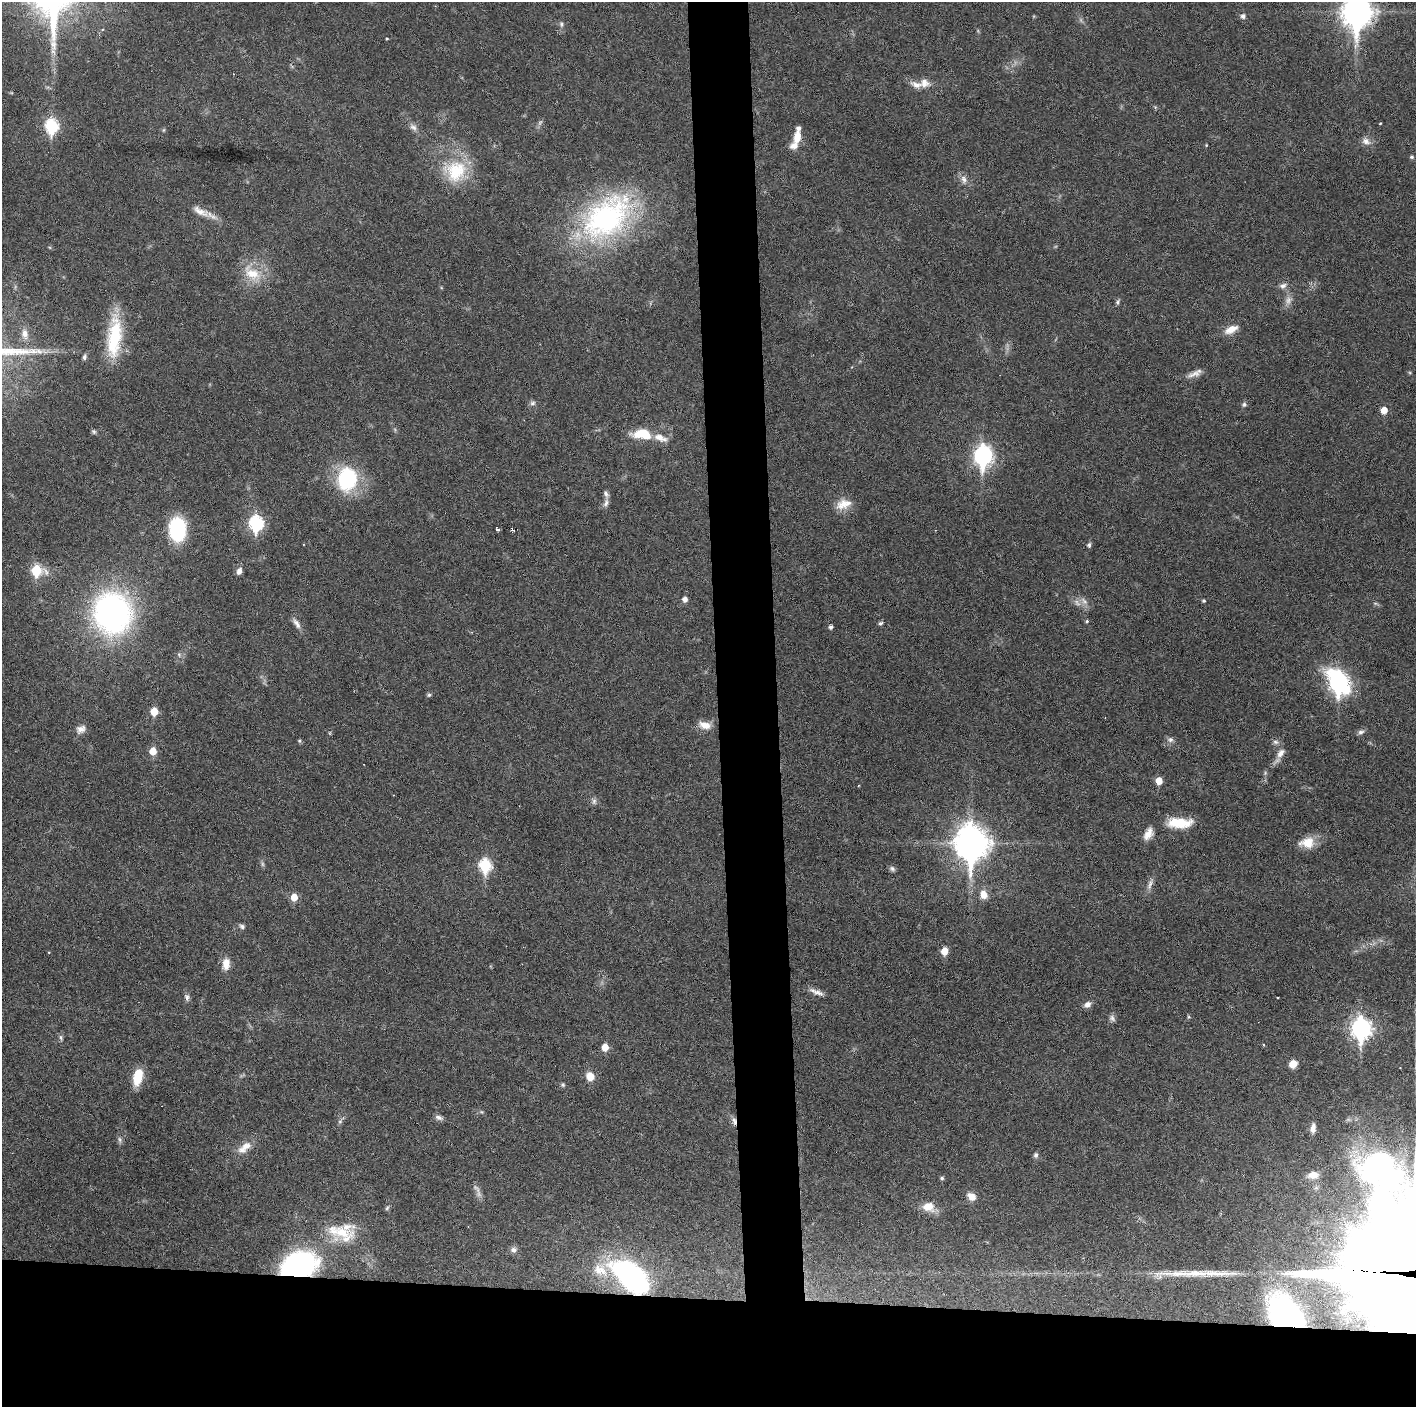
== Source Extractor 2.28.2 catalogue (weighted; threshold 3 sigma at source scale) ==
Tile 8 of 3 x 3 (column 2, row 3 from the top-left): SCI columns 1415-2828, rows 1-1405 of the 4242 x 4218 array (HDU 1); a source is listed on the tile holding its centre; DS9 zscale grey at full resolution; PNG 1418 x 1409 px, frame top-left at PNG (2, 2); no overlay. Shown black and unused: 12% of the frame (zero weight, under 3 of 6 exposures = <1% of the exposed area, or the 3 px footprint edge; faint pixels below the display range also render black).
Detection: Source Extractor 2.28.2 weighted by HDU 2 'WHT'; one run over the whole footprint, this tile lists its part. Background 0.0253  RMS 0.002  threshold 0.00821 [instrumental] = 3 sigma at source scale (4.09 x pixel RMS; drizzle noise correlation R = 1.36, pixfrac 0.8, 0.05/0.05 arcsec/px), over >= 5 px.
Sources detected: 122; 7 too faint to see at this stretch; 1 inside a brighter object's white glare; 1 long thin detection or spike segment (spike, bleed or trail) — not listed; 7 inside a brighter listed object's ellipse — not listed separately; the other 106 listed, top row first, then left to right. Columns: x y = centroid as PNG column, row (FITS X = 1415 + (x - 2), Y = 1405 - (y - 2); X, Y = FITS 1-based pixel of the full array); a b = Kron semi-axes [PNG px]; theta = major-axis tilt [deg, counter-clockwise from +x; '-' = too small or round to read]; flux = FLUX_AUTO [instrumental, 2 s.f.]
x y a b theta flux
1357 12 13 10 -89 290
1243 16 6 6 - 0.62
561 24 8 6 -80 0.49
387 38 4 2 - 0.18
924 83 13 12 - 1.7
1155 107 5 5 - 0.22
540 122 10 5 63 0.49
52 126 8 6 89 24
413 127 12 8 -47 0.96
164 130 6 4 88 0.22
797 137 16 8 80 2.6
1366 141 12 9 -28 1.1
1206 145 4 3 - 0.16
1412 157 5 5 - 0.32
455 171 33 31 10 10
964 179 12 8 -72 1
200 211 27 10 -26 2.4
607 217 73 46 40 43
252 273 29 16 -35 4.9
1283 286 11 8 23 0.85
1118 302 8 5 69 0.38
1231 329 19 9 24 2.1
25 334 16 10 -77 1.6
114 337 52 16 85 11
84 357 7 5 73 0.55
1195 373 22 6 24 1.3
532 403 8 7 - 0.56
1244 404 8 6 81 0.43
1384 410 5 5 - 2.3
94 432 6 5 - 0.36
642 434 22 11 -4 5.5
983 456 10 7 87 74
347 479 23 18 82 17
606 503 12 6 71 0.8
843 504 21 13 16 2.7
256 523 8 7 - 29
177 529 19 14 -88 16
497 529 4 3 - 0.45
512 529 5 3 - 0.53
1089 545 5 4 - 0.51
36 570 7 7 - 12
239 571 9 6 71 0.97
685 599 5 5 - 0.97
1204 601 4 4 - 0.28
1375 603 8 3 -19 0.31
112 613 33 30 -78 66
1087 621 4 4 - 0.25
296 623 17 7 -55 1.1
881 623 6 5 - 0.37
831 627 4 4 - 0.57
1338 683 12 9 -63 72
429 695 6 5 - 0.32
154 711 5 5 - 4.3
705 725 17 10 -15 2
81 729 13 9 24 1.2
1361 732 8 6 16 0.61
329 733 5 3 - 0.19
1170 740 9 7 -12 0.68
299 741 5 4 - 0.32
1275 742 8 6 -3 0.57
153 751 6 6 - 2.8
1281 753 16 9 56 1.5
1159 781 6 5 - 2.5
594 801 9 6 89 0.57
1179 823 28 12 0 5.4
1148 834 16 9 61 1.8
971 843 13 10 -89 380
1307 843 20 14 5 3.3
485 865 7 6 - 19
892 869 8 6 -34 0.48
1150 884 15 6 76 0.94
983 894 11 9 -73 1.9
294 897 6 5 - 2.6
242 926 8 6 -31 0.5
944 951 6 5 - 3.1
226 964 14 8 83 2.1
816 992 20 6 -21 1.2
187 997 9 7 -76 0.62
1087 1004 9 7 27 0.99
1189 1017 5 5 - 0.24
1112 1018 9 7 -53 0.62
1361 1028 10 8 -90 94
61 1038 9 5 -74 0.42
605 1047 6 5 - 2.5
1293 1064 8 7 - 2
590 1076 10 9 - 2.1
137 1080 16 14 78 3.1
563 1085 6 5 - 0.31
482 1112 7 5 -12 0.29
439 1118 11 6 -16 0.67
340 1121 8 6 67 0.45
734 1121 12 5 -75 0.82
1313 1128 11 6 84 1.2
120 1140 9 6 -79 0.51
244 1147 24 11 39 2.5
1036 1155 7 6 - 0.49
1313 1175 14 9 3 1.8
942 1178 4 4 - 0.36
972 1197 10 7 -40 1.7
928 1207 14 11 -10 2.7
387 1208 7 5 54 0.32
339 1232 40 21 -8 7.9
513 1250 8 7 - 0.83
298 1266 20 14 17 73
631 1276 39 21 -39 42
1285 1314 31 21 -52 50
Overlapping masked pixels (flux is a lower limit): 4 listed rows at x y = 734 1121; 298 1266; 631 1276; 1285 1314
Isophote crosses this tile's border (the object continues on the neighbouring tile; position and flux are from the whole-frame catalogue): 1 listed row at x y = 1357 12